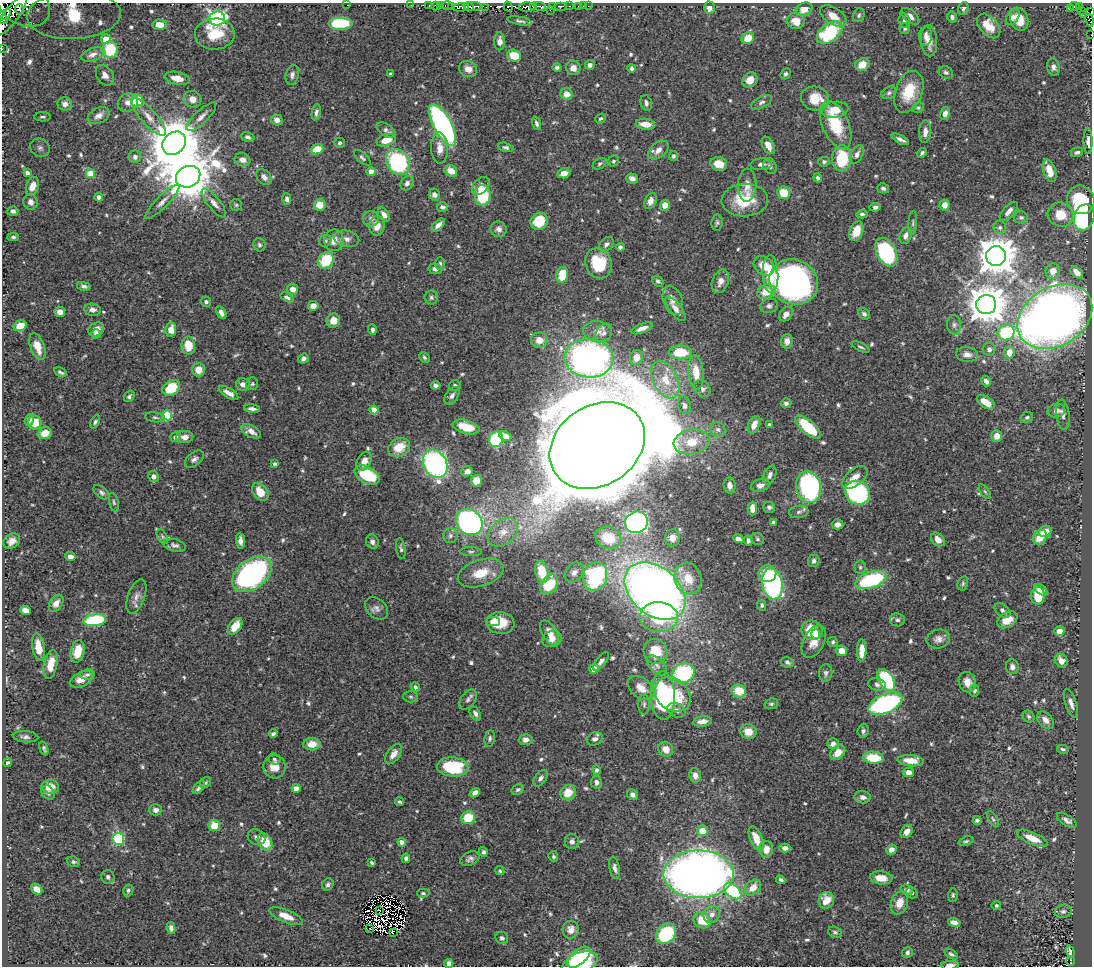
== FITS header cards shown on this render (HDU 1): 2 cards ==
NAXIS1  =                 1090
NAXIS2  =                  964

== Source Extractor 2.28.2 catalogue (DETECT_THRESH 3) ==
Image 1090 x 964 px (HDU 1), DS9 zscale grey, 1 PNG px = 1 image px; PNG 1094 x 968 px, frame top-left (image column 1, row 964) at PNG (2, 3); each listed source drawn as its Kron ellipse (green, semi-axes under 4 px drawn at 4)
Background 0.46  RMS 0.014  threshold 0.0415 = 3 sigma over >= 5 px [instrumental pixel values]
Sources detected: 676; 13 with non-positive FLUX_AUTO (blend fragments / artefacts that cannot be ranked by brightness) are neither listed nor drawn; of the other 663, the 500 brightest by FLUX_AUTO listed and drawn (163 fainter detections omitted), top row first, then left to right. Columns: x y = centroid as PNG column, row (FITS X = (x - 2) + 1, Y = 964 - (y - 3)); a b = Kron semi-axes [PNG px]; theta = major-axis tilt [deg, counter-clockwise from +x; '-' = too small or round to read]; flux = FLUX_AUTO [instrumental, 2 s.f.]
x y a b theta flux
24 4 27 20 -27 370
347 5 2 2 - 40
411 5 2 2 - 3.8
429 5 2 2 - 5.6
447 5 6 3 0 22
436 6 4 3 - 18
440 6 3 2 - 11
451 6 3 2 - 10
473 6 9 3 -1 170
533 6 3 3 - 11
540 6 6 3 -23 74
553 6 4 2 - 48
561 6 6 2 0 57
569 6 3 2 - 21
579 6 3 3 - 12
583 6 2 2 - 3.5
588 6 2 2 - 4.3
1075 6 5 3 - 40
1079 6 3 3 - 73
461 7 8 4 5 90
469 7 5 3 - 89
486 7 4 2 - 8.9
508 7 5 3 - 24
527 7 8 4 0 110
709 8 6 5 - 5.6
963 8 6 5 - 2.2
1071 8 3 2 - 20
19 9 5 4 - 74
804 9 8 6 24 10
550 10 3 2 - 15
1081 10 3 2 - 19
1091 12 3 2 - 4.5
3 15 9 3 31 180
11 15 24 7 54 270
74 15 47 24 3 180
859 15 7 5 67 2
1083 15 3 2 - 14
833 16 15 8 -33 11
910 16 11 6 -40 5.1
952 17 5 5 - 2.7
1013 17 9 5 56 4.5
217 18 8 7 - 250
4 19 4 3 - 190
1019 19 12 9 -70 15
904 20 7 5 -82 2.6
1089 20 7 4 -77 24
520 21 12 4 -10 2.6
796 21 9 8 - 12
341 23 12 6 0 47
160 25 7 5 -4 12
989 26 14 9 -49 15
905 28 5 5 - 1.8
830 32 14 9 38 62
215 34 20 15 2 30
1091 35 2 2 - 2.3
926 36 10 6 87 4.8
748 38 6 5 - 15
106 39 5 5 - 28
500 41 9 5 -90 5.3
929 41 15 8 -85 9.2
2 49 2 2 - 2.5
110 50 8 7 - 53
93 54 12 6 19 3.8
514 56 7 6 - 21
862 64 8 6 33 9.6
590 65 5 5 - 3
557 67 4 4 - 2.2
1053 67 8 6 -75 3.8
573 68 7 7 - 7.2
632 68 4 4 - 2.3
468 69 9 8 - 7.6
946 72 7 6 - 2.1
391 74 4 3 - 2.6
785 74 6 4 47 2.4
105 75 11 8 -55 7.4
292 75 10 6 79 3.6
177 78 13 6 -12 10
750 80 8 7 - 10
909 92 22 13 69 27
889 93 8 5 28 2.4
567 94 6 6 - 7.9
815 98 14 12 -12 19
192 99 9 8 - 7.2
137 100 6 6 - 38
762 102 11 5 27 2.9
128 103 10 9 - 6
646 103 8 5 -75 3.3
65 104 7 6 - 5.5
918 108 6 5 - 1.7
835 110 13 8 7 16
316 112 8 4 80 2.7
945 113 6 5 - 5.5
99 116 11 7 26 6.1
42 117 8 4 1 2.2
149 117 24 7 -48 10
201 117 19 6 44 6.4
601 118 6 4 39 1.9
277 120 5 5 - 5.4
536 123 7 4 -72 2.5
645 124 10 5 -6 12
443 125 23 9 -62 240
836 125 25 13 -66 40
386 130 10 6 -34 3.4
925 132 11 6 86 6.6
248 137 7 4 -18 2.9
900 139 9 3 -27 3.6
386 140 10 6 17 14
1088 141 13 4 -88 4.2
174 143 13 10 45 5600
339 143 5 5 - 1.7
768 145 9 5 -62 7.7
506 147 8 4 -15 2.2
40 148 10 8 -33 4
440 148 15 8 -87 9.1
317 149 6 5 - 17
658 150 11 7 40 7.3
1077 152 6 4 14 2.5
922 153 5 3 - 2.1
857 154 10 6 63 4.4
673 156 5 4 - 2.1
135 157 6 6 - 3.7
362 158 10 5 -42 2.2
842 158 13 10 87 47
242 160 8 6 -19 6
613 161 6 5 - 1.7
398 162 13 11 -53 120
824 162 6 5 - 2.2
600 164 7 5 31 2.1
719 164 8 6 -14 13
761 164 11 5 4 3.6
770 166 8 6 -62 2.6
451 171 6 5 - 11
1049 171 11 6 -72 11
371 172 4 4 - 13
27 173 4 4 - 3.9
564 173 7 5 15 6.7
90 174 4 4 - 23
188 177 12 10 26 4500
264 177 9 6 -46 4.5
818 178 4 4 - 2.3
632 179 6 5 - 4.5
407 183 7 6 - 3.6
747 185 16 9 88 9.2
32 186 10 6 71 9.5
481 186 10 7 47 5.4
883 188 6 5 - 2.3
784 193 6 6 - 26
434 195 6 5 - 4.8
483 195 10 8 -85 51
99 197 4 4 - 7.5
287 199 6 4 -75 3.1
745 200 23 16 3 34
1081 200 14 13 - 56
650 201 8 5 65 5.9
31 202 8 7 - 4.8
162 202 23 6 45 7
214 203 18 6 -51 5.8
236 205 6 6 - 1.7
320 205 6 6 - 14
665 205 5 5 - 8.5
944 205 5 5 - 6.5
442 207 6 4 -2 2.3
875 207 5 4 - 2.5
13 211 5 4 - 3.1
1009 211 12 5 48 5.2
862 214 5 4 - 2
384 215 8 5 -54 5
1060 215 13 12 - 19
1021 217 7 6 - 2.7
1084 217 13 10 74 120
371 219 8 8 - 3.9
539 221 9 8 - 29
717 223 8 5 84 2.2
913 223 12 3 86 1.8
438 225 8 4 44 5.1
377 226 10 7 82 11
1000 227 6 6 - 2.8
499 229 8 7 - 4.1
856 231 10 6 67 16
906 236 8 5 72 4.2
13 237 6 4 -1 2
347 239 13 8 -13 5.6
334 240 11 9 81 8.6
325 241 6 5 - 2.2
606 244 8 6 44 3.5
259 245 7 6 - 2.3
620 247 4 4 - 2.8
886 252 15 9 -62 95
996 256 10 10 - 2600
326 260 9 7 51 38
599 263 15 13 -63 36
440 264 6 5 - 2.1
764 266 11 8 -39 15
435 269 7 5 -8 4.3
1053 271 8 7 - 9.8
1076 272 7 4 -45 8.2
770 274 19 8 -87 25
562 275 8 5 78 25
658 281 6 5 - 2.2
720 281 12 8 69 7
794 282 25 22 -25 360
84 286 7 4 -12 2.7
293 289 5 5 - 7
766 292 9 7 25 17
287 297 7 3 -28 2.5
431 297 7 6 - 2.2
673 300 15 9 -70 7.3
206 302 5 5 - 2.3
986 305 10 9 - 2600
313 306 5 5 - 5.8
769 306 9 7 10 3.1
676 309 15 5 -53 6.5
92 310 8 6 -10 4.1
60 312 5 5 - 7.5
221 312 7 4 -61 4.3
786 314 8 6 49 6.2
864 314 6 5 - 2.7
1055 316 40 29 31 980
333 320 7 6 - 8.5
954 325 10 7 -87 3.8
20 326 6 5 - 14
642 328 11 4 21 5.9
96 329 8 6 31 6.9
171 330 7 5 81 10
372 330 5 4 - 2.6
597 331 14 10 -6 7.7
604 333 10 7 54 4.1
1006 333 8 7 - 64
96 334 5 4 - 3.7
539 340 8 7 - 12
787 341 7 6 - 5.9
37 346 14 7 -69 13
188 346 9 6 -82 21
860 347 10 4 -24 2
989 349 7 6 - 3.6
680 352 11 7 2 33
1009 352 6 5 - 13
967 354 11 7 -8 6.6
424 357 6 4 -46 1.9
636 357 8 6 80 7.9
589 358 24 19 -3 400
304 359 6 4 39 2.8
199 370 6 6 - 11
60 372 6 3 -29 1.9
696 372 17 7 -85 17
665 380 20 12 -62 21
986 381 5 4 - 3.9
243 384 7 6 - 4.8
252 384 6 6 - 1.8
436 385 5 4 - 3.6
455 386 6 5 - 2.3
171 388 9 7 34 34
702 388 9 7 -47 3.5
228 393 11 5 -30 6.8
129 396 6 5 - 2.3
452 396 10 6 53 3.7
986 402 10 5 -34 13
786 403 5 5 - 3.2
684 405 9 6 -78 4
252 409 8 4 -6 4
374 410 4 4 - 13
1056 411 9 7 10 5.2
167 415 5 5 - 39
1063 415 15 6 -84 5.2
155 417 10 5 -8 2.2
1027 417 6 5 - 1.8
29 420 6 4 70 4
35 422 7 6 - 19
95 422 7 4 62 2
754 425 9 5 65 9.3
769 425 4 3 - 1.9
466 427 14 6 -16 24
808 427 16 6 -42 47
718 429 8 7 - 3.6
251 431 10 6 -26 6.4
45 433 7 5 17 14
505 436 6 4 -27 8
997 436 5 5 - 10
175 437 5 4 - 2.7
185 437 8 6 3 5.8
496 439 8 7 - 56
692 442 18 12 10 23
597 445 50 40 33 12000
399 447 11 9 27 20
194 459 11 6 40 3.5
364 461 10 6 62 8.3
275 464 3 3 - 1.7
435 464 15 11 -62 220
467 471 6 5 - 5.1
367 475 13 8 -28 44
770 475 10 6 68 3.6
154 477 5 5 - 4.6
855 477 15 8 38 9.5
476 480 6 5 - 11
730 485 8 6 -86 5.5
760 485 10 6 19 5
809 487 16 12 -74 130
101 492 9 5 -39 3
260 492 10 7 -49 18
985 492 8 4 -54 1.7
857 493 13 11 -31 140
114 502 9 4 -78 2
769 507 6 5 - 2.6
752 508 7 5 89 8.3
799 512 10 6 9 3.4
469 522 14 12 -41 250
636 522 12 10 25 230
773 523 4 4 - 2.9
837 524 6 5 - 4.7
1045 531 6 5 - 11
503 532 17 12 40 13
450 536 7 7 - 3.3
162 537 8 5 -60 1.8
1040 537 8 6 54 18
608 538 13 10 -21 27
672 538 8 7 - 6.2
738 539 5 4 - 5.3
757 539 7 5 -34 2.2
938 540 8 5 -46 8.2
12 541 9 7 33 6.5
241 541 8 4 -83 5
748 541 5 3 - 2.8
372 542 7 6 - 3.5
175 545 11 6 -15 3.3
401 549 10 4 -82 2.2
471 552 11 4 -1 2.2
70 557 5 4 - 5.5
814 561 6 5 - 2.9
860 567 7 5 -88 1.9
542 572 11 6 -76 29
574 572 11 8 49 4.4
481 573 24 13 18 22
252 574 22 14 37 200
767 574 9 8 - 22
595 576 14 12 71 100
688 579 16 13 -73 21
871 580 16 8 19 92
963 583 7 5 76 1.8
772 584 15 10 -80 160
549 585 11 7 55 35
1041 590 7 4 -35 5.4
655 591 34 24 -41 910
136 596 18 8 70 6.7
1038 596 9 7 86 21
56 603 9 6 57 6.3
762 605 5 4 - 2
376 608 13 9 -44 4.9
25 610 5 4 - 7.2
1002 610 9 6 -40 3.5
659 617 19 15 -4 48
95 620 11 6 8 76
897 620 7 6 - 2.8
1007 620 11 7 32 16
493 622 7 4 -1 3.7
500 623 14 11 -8 24
235 626 9 6 53 15
812 630 10 9 - 28
1059 631 5 4 - 11
549 633 13 7 -58 8.9
816 634 5 4 - 6.3
552 639 10 8 21 6
938 639 12 9 12 5.7
814 641 17 10 63 12
833 642 5 5 - 1.7
38 647 14 6 -80 15
862 650 11 5 88 9.7
78 651 11 7 77 19
656 651 13 11 -59 23
841 651 6 5 - 7.7
601 661 11 4 51 3.1
1061 661 7 6 - 7.5
787 662 6 5 - 2.3
51 664 14 6 79 15
657 665 12 7 -45 4.6
1012 667 7 6 - 4.2
594 669 5 4 - 9.3
683 673 11 9 24 87
826 673 9 6 85 2.7
87 674 7 5 7 2.2
81 679 12 7 27 9.4
886 680 12 7 -59 89
967 682 10 8 -73 7.7
877 685 9 6 -14 2.9
415 687 5 4 - 2.3
641 688 15 10 -39 13
974 690 6 4 79 2.2
739 691 7 6 - 20
673 695 19 15 -41 59
663 696 24 12 -88 130
411 697 7 5 -3 1.8
468 700 11 7 51 3.3
1071 703 15 5 -71 5.7
644 704 10 5 90 3.2
771 704 7 5 18 1.8
885 704 18 9 23 150
677 710 9 7 -26 4.1
475 713 7 5 -59 3.1
1029 716 6 5 - 2.3
1045 720 10 6 -47 6.7
703 721 9 5 8 7.2
863 731 7 5 86 2.7
748 732 8 7 - 11
273 733 4 3 - 2.2
25 737 13 5 -4 3.3
490 738 8 5 80 2.1
595 739 8 6 22 4.3
526 740 7 5 2 4.9
312 744 8 6 2 12
833 744 6 5 - 4.1
44 748 7 3 -70 1.9
666 749 8 7 - 9.9
1063 749 6 4 -11 1.7
838 753 8 6 45 11
393 754 11 6 55 7.1
873 758 10 6 -5 28
274 759 6 5 - 1.9
911 761 13 5 -5 12
7 763 4 4 - 1.8
274 767 11 11 - 9.9
453 767 16 9 -3 54
596 770 5 4 - 2.3
909 772 5 5 - 6.5
695 775 7 5 -79 5.6
541 778 9 5 51 3.7
596 782 6 5 - 4
206 783 6 5 - 1.6
50 787 8 6 -3 11
199 788 8 4 49 3.4
296 789 4 4 - 9.6
518 789 6 4 31 1.9
48 793 8 6 -53 3.1
475 793 6 4 34 4.6
568 793 8 7 - 17
632 795 6 5 - 3.6
863 797 8 6 -8 4.3
400 802 4 3 - 1.9
156 810 6 5 - 5.2
468 818 7 6 - 27
993 819 9 3 -58 1.7
977 820 4 4 - 1.8
1067 820 11 5 -31 3.9
214 825 5 5 - 20
702 831 5 5 - 16
907 832 7 5 53 6.4
256 837 9 7 -29 3.2
756 838 12 6 -68 14
1032 838 16 6 -24 14
118 839 6 5 - 76
572 841 7 7 - 3.9
966 841 8 4 18 1.7
265 842 9 6 -61 23
402 842 4 4 - 9.3
785 848 5 4 - 5
766 849 8 7 - 9.1
891 850 5 5 - 5.5
483 852 5 4 - 2.5
553 856 5 4 - 1.8
406 858 5 4 - 2.5
470 859 10 6 26 3.7
73 862 6 5 - 2.2
372 863 4 3 - 2.3
615 868 11 5 -80 4.1
500 871 5 4 - 1.7
699 874 35 24 0 920
108 877 7 6 - 3.2
881 878 11 6 -5 11
781 880 5 4 - 2.2
328 884 6 5 - 2.4
753 888 9 6 42 11
36 889 6 4 -38 7.1
128 890 6 5 - 1.9
907 890 6 5 - 4.5
733 891 10 6 -40 71
423 893 6 4 -1 1.6
912 893 6 5 - 2.2
953 895 7 5 89 1.7
826 900 8 7 - 14
899 903 12 8 73 11
996 906 5 4 - 1.8
380 910 2 2 - 1.8
1063 911 8 6 13 2.4
712 914 9 8 - 5.8
286 916 18 6 -22 12
702 920 9 7 -36 21
954 922 6 4 -18 5
171 928 6 4 -78 3.4
370 928 3 3 - 6.4
571 930 9 8 - 6.8
393 932 3 2 - 3.1
835 932 7 5 -20 2.1
666 934 11 9 47 78
502 938 6 6 - 2.9
907 952 5 5 - 2.4
1070 952 6 3 -72 2.5
951 954 7 4 -32 2.1
579 957 14 7 41 39
1071 961 5 3 - 2
449 964 5 4 - 5.4
579 964 19 10 22 71
950 965 9 3 3 6
At the frame edge (FLAGS 8, measured only in part): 9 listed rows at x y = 24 4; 1091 12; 3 15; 1089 20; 1091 35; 2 49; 449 964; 579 964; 950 965
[163 fainter detections neither listed nor drawn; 13 non-positive-flux detections neither listed nor drawn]